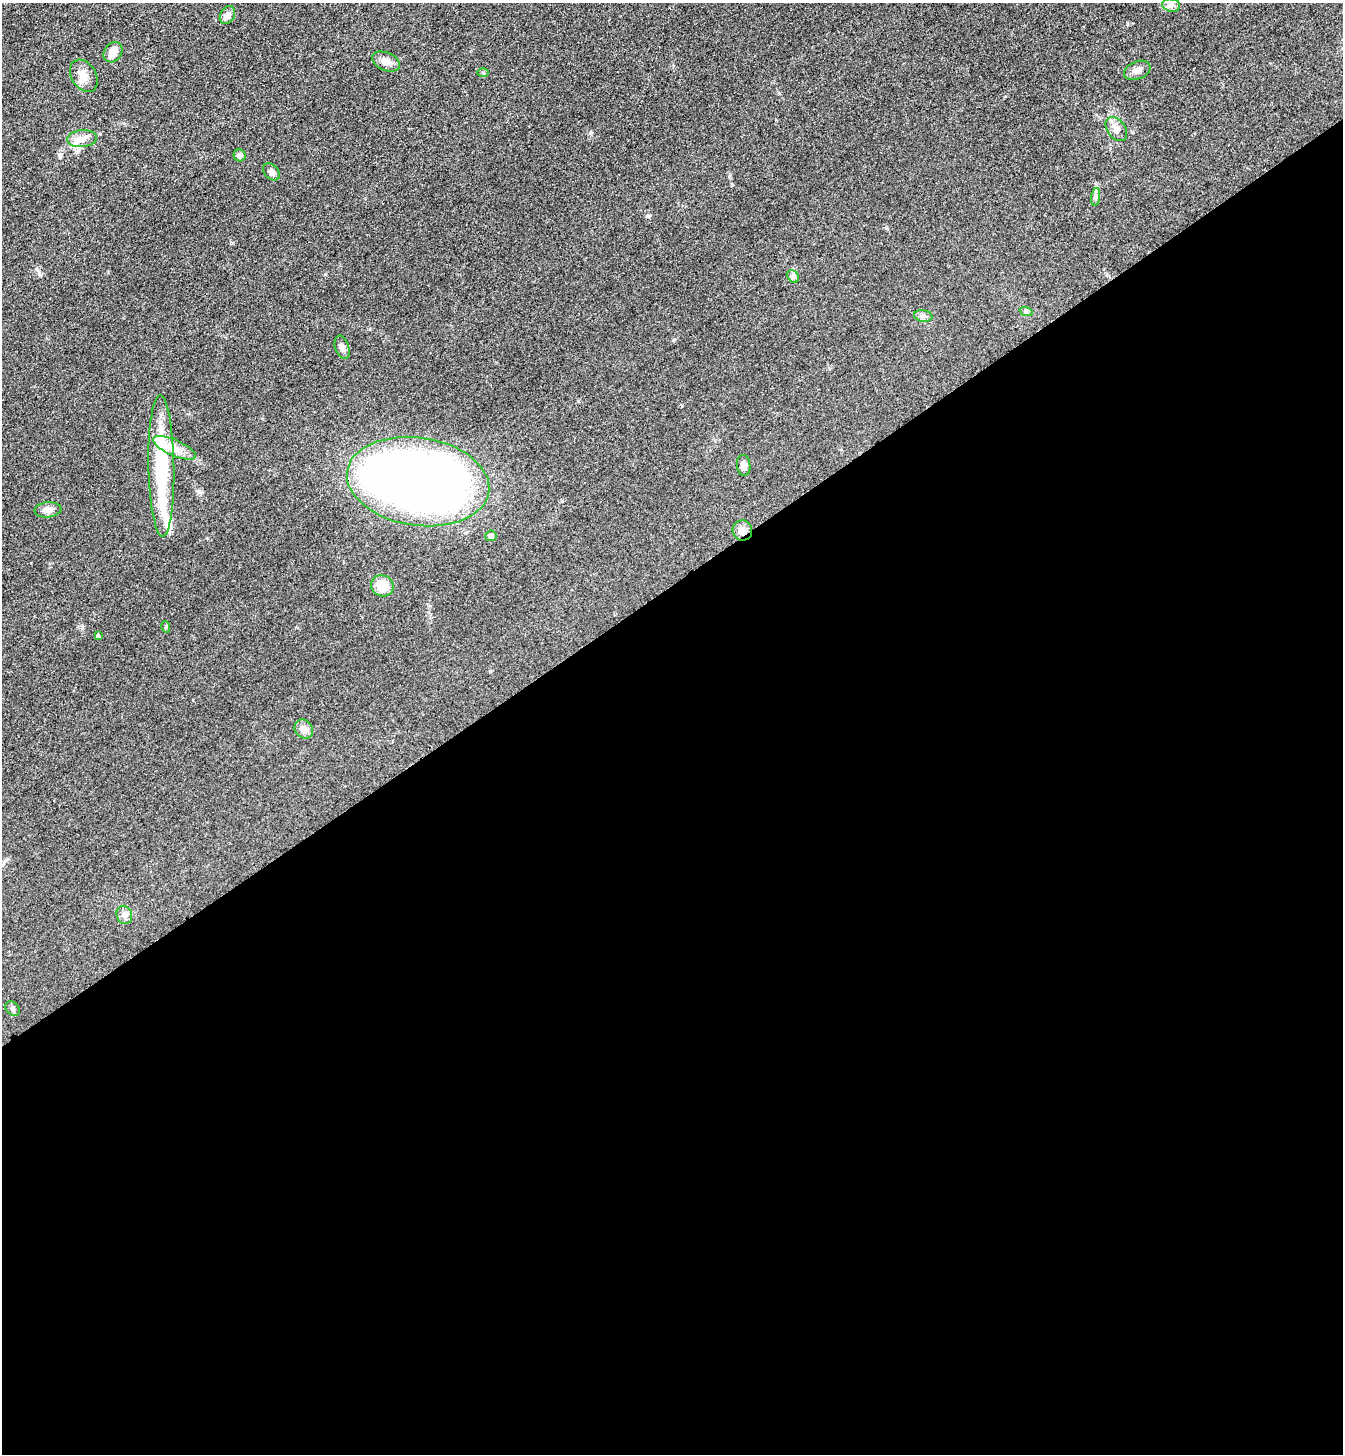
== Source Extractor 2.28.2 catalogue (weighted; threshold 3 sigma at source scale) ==
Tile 15 of 4 x 4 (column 3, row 4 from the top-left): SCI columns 2862-4202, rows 31-1482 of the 5861 x 5869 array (HDU 1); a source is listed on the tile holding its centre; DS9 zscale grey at full resolution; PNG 1345 x 1456 px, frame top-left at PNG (2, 3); each listed source drawn as its Kron ellipse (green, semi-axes under 4 px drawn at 4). Shown black and unused: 60% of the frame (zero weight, under 3 of 4 exposures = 3% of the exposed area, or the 3 px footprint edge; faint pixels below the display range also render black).
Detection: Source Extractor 2.28.2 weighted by HDU 2 'WHT'; one run over the whole footprint, this tile lists its part. Background 0.0774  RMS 0.0093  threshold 0.042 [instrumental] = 3 sigma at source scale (4.5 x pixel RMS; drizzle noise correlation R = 1.50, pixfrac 1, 0.05/0.05 arcsec/px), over >= 5 px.
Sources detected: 31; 1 inside a brighter object's white glare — neither listed nor drawn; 1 inside a brighter listed object's ellipse — not listed separately; the other 29 listed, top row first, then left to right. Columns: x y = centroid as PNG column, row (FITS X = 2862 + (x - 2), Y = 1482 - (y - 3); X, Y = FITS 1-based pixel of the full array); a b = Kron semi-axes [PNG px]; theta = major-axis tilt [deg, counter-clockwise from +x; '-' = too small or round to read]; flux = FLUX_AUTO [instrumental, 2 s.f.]
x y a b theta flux
1171 5 9 6 -11 3.1
227 15 9 7 61 5.3
113 52 11 8 53 7.5
386 61 14 9 -23 7.6
1137 70 14 9 21 5
483 73 6 4 -1 1.2
84 76 17 12 -58 9.7
1116 129 13 9 -52 6.1
82 139 15 8 6 7.5
240 155 6 6 - 2.9
271 172 10 6 -47 3.1
1096 197 9 4 81 2.4
793 276 7 5 -50 2
1026 311 7 4 -19 1.5
923 316 9 6 -8 2.8
342 347 12 6 -72 4.2
174 448 23 8 -24 11
744 465 10 6 -83 5.2
161 466 71 13 -89 80
418 482 72 44 -9 1000
48 510 13 7 7 5.2
742 530 10 9 - 6.8
491 536 5 5 - 4.8
382 586 11 10 - 16
166 627 5 3 - 1
98 636 4 4 - 1.8
304 729 10 8 -47 6.3
124 915 9 7 -69 4.1
12 1008 8 6 -47 2.3
Overlapping masked pixels (flux is a lower limit): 1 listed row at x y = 742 530
Unlisted compact peaks at least as high as the median listed source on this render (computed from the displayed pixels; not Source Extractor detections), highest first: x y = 648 216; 39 272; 325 274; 673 340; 591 133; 490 671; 729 176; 578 401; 732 185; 886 228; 1127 23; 207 538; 82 627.